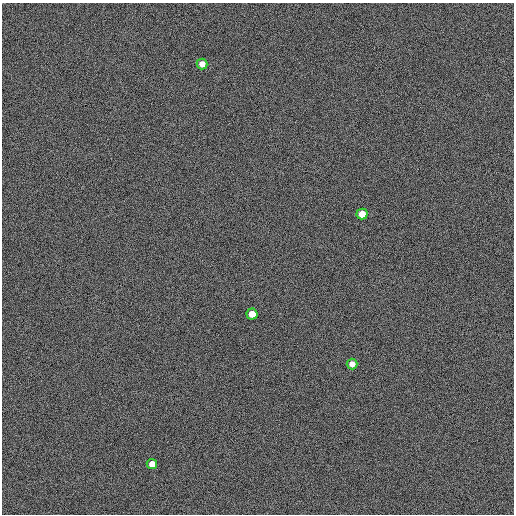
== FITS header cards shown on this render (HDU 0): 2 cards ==
NAXIS1  =                  512 /
NAXIS2  =                  512 /

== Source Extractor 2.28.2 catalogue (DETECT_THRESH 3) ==
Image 512 x 512 px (HDU 0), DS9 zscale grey, 1 PNG px = 1 image px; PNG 516 x 516 px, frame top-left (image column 1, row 512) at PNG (2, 3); each listed source drawn as its Kron ellipse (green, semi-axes under 4 px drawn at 4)
Background 1200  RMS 52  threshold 155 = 3 sigma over >= 5 px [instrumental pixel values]
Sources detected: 5; all 5 listed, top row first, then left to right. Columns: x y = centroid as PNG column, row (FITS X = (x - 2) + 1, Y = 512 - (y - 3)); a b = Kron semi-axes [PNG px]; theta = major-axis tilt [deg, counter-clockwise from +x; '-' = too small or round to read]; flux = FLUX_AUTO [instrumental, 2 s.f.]
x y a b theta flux
202 64 5 5 - 23000
362 214 5 5 - 43000
252 314 5 5 - 40000
352 364 5 5 - 24000
152 464 5 5 - 28000